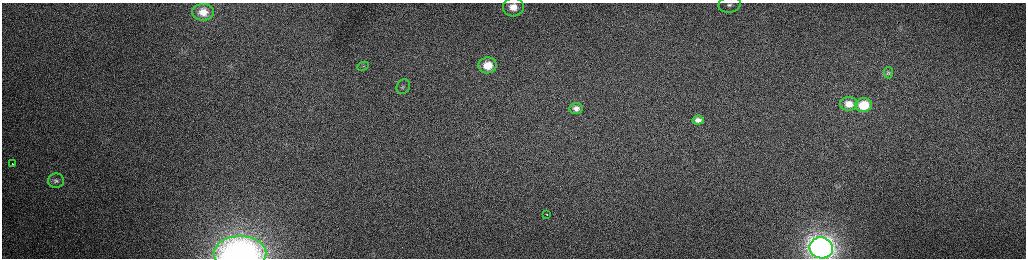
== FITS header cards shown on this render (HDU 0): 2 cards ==
NAXIS1  =                 2048 /fastest changing axis
NAXIS2  =                  512 /next to fastest changing axis

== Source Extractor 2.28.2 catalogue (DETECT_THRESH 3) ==
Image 2048 x 512 px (HDU 0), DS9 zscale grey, zoomed out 1/2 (1 PNG px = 2 x 2 image px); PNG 1028 x 260 px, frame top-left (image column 1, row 511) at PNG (2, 3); each listed source drawn as its Kron ellipse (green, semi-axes under 4 px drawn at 4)
Background 153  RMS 1.6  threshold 4.71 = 3 sigma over >= 5 px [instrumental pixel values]
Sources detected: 17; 1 cannot appear on this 1/2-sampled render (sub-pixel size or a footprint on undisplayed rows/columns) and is neither listed nor drawn; the other 16 listed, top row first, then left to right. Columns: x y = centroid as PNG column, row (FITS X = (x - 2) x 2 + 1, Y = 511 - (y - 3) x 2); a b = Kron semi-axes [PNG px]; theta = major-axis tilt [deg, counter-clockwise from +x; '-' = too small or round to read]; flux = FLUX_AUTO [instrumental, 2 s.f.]
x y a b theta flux
730 5 11 8 11 2100
513 7 10 9 - 4500
203 12 11 8 0 3400
488 65 9 8 - 6100
363 66 6 2 25 390
889 73 5 4 - 480
403 87 7 6 - 1100
849 104 8 7 - 3300
863 105 8 7 - 10000
576 108 7 5 10 1400
698 120 5 4 - 1500
12 163 2 1 - 630
56 181 8 7 - 1100
547 214 2 1 - 420
821 248 12 10 -12 190000
240 254 26 17 0 110000
At the frame edge (FLAGS 8, measured only in part): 3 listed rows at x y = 730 5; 821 248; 240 254
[1 sub-pixel or undisplayed-footprint detection neither listed nor drawn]